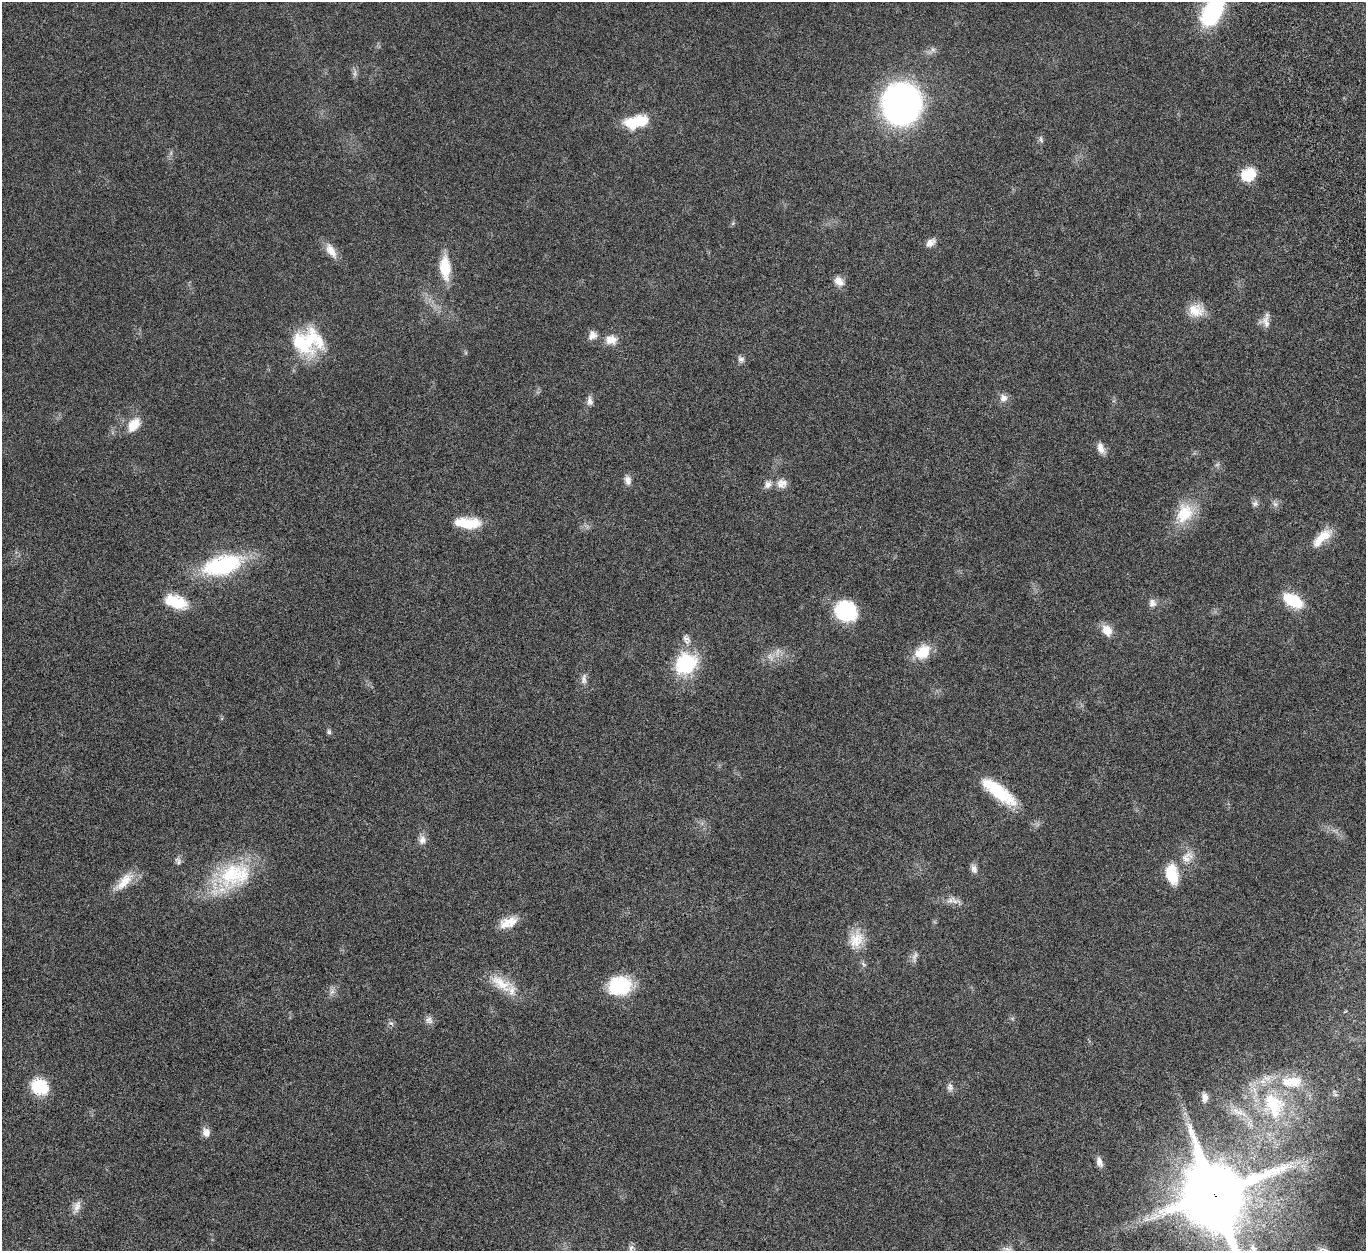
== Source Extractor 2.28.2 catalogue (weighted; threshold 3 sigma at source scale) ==
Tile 10 of 4 x 4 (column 2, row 3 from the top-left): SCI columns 1475-2838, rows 1580-2828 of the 5676 x 5537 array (HDU 1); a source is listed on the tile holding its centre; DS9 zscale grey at full resolution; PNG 1368 x 1253 px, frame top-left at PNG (2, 2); no overlay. Shown black and unused: <1% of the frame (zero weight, under 5 of 10 exposures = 6% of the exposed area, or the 3 px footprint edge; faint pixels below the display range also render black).
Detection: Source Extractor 2.28.2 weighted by HDU 2 'WHT'; one run over the whole footprint, this tile lists its part. Background 0.0277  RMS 0.0018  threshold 0.00725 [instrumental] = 3 sigma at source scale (4.09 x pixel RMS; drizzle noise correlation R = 1.36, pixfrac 0.8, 0.05/0.05 arcsec/px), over >= 5 px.
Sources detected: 75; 3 too faint to see at this stretch — not listed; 5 inside a brighter listed object's ellipse — not listed separately; the other 67 listed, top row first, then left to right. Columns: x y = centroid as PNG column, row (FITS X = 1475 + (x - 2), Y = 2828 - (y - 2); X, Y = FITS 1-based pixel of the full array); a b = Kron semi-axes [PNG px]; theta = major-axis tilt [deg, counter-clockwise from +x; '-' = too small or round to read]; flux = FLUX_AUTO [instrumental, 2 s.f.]
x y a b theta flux
1213 11 36 19 62 14
355 73 11 4 81 0.49
901 104 31 29 86 67
640 121 21 13 8 4.7
1041 140 9 5 -64 0.37
1248 174 19 16 24 3.5
931 243 14 8 35 1
331 251 22 10 -59 1.8
445 268 27 12 -86 4.8
839 281 14 10 -46 1.4
1196 310 21 16 -8 2.8
1266 320 20 8 85 1.2
592 335 12 10 48 1.1
609 340 16 9 79 1.3
304 342 35 32 38 9.8
741 359 9 8 - 0.61
1003 398 11 11 - 1
590 401 13 8 -85 0.76
134 425 21 13 53 2.6
1101 448 15 8 -66 1.2
628 480 12 8 -78 0.89
782 484 14 12 7 1.5
768 485 11 8 51 0.91
1255 503 9 7 4 0.54
1275 504 7 6 - 0.48
1184 513 28 21 64 5.4
467 523 29 12 -2 4.9
1322 538 30 11 43 3.2
223 565 46 21 15 17
1293 600 21 11 -30 6.4
175 602 25 13 -19 5.5
1152 603 11 9 -77 0.9
845 611 19 16 -29 15
1107 630 15 11 -56 1.9
923 652 20 14 35 3.9
686 663 28 24 44 9.9
584 679 16 7 83 0.84
329 732 7 5 -80 0.35
998 791 50 15 -37 8.1
422 840 12 10 89 1
1187 857 19 14 40 2.1
178 861 10 7 -62 0.56
974 869 11 8 -78 0.78
1172 874 22 13 -78 5
234 875 51 34 22 13
124 882 35 12 45 3
508 922 22 11 20 2.6
856 939 26 19 74 3.5
915 957 17 6 78 0.74
501 983 35 16 -30 4.2
620 986 24 20 13 9.4
332 992 8 6 67 0.64
1345 1011 5 3 - 0.15
429 1020 11 10 - 0.77
391 1023 8 5 -25 0.42
1294 1081 23 19 -17 4.5
40 1086 20 17 -34 5.3
950 1087 12 8 -86 0.68
1335 1094 8 5 -14 0.44
1205 1097 10 7 -82 0.73
1274 1105 43 30 -67 14
206 1132 12 9 -75 1.1
1099 1162 15 7 -73 0.91
1215 1194 33 26 -71 680
77 1207 20 9 70 1.2
631 1248 12 6 84 0.57
1253 1249 13 8 -78 0.86
Overlapping masked pixels (flux is a lower limit): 1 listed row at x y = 1215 1194
Isophote crosses this tile's border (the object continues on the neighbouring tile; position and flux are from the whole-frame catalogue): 4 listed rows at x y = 1213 11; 1215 1194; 631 1248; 1253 1249